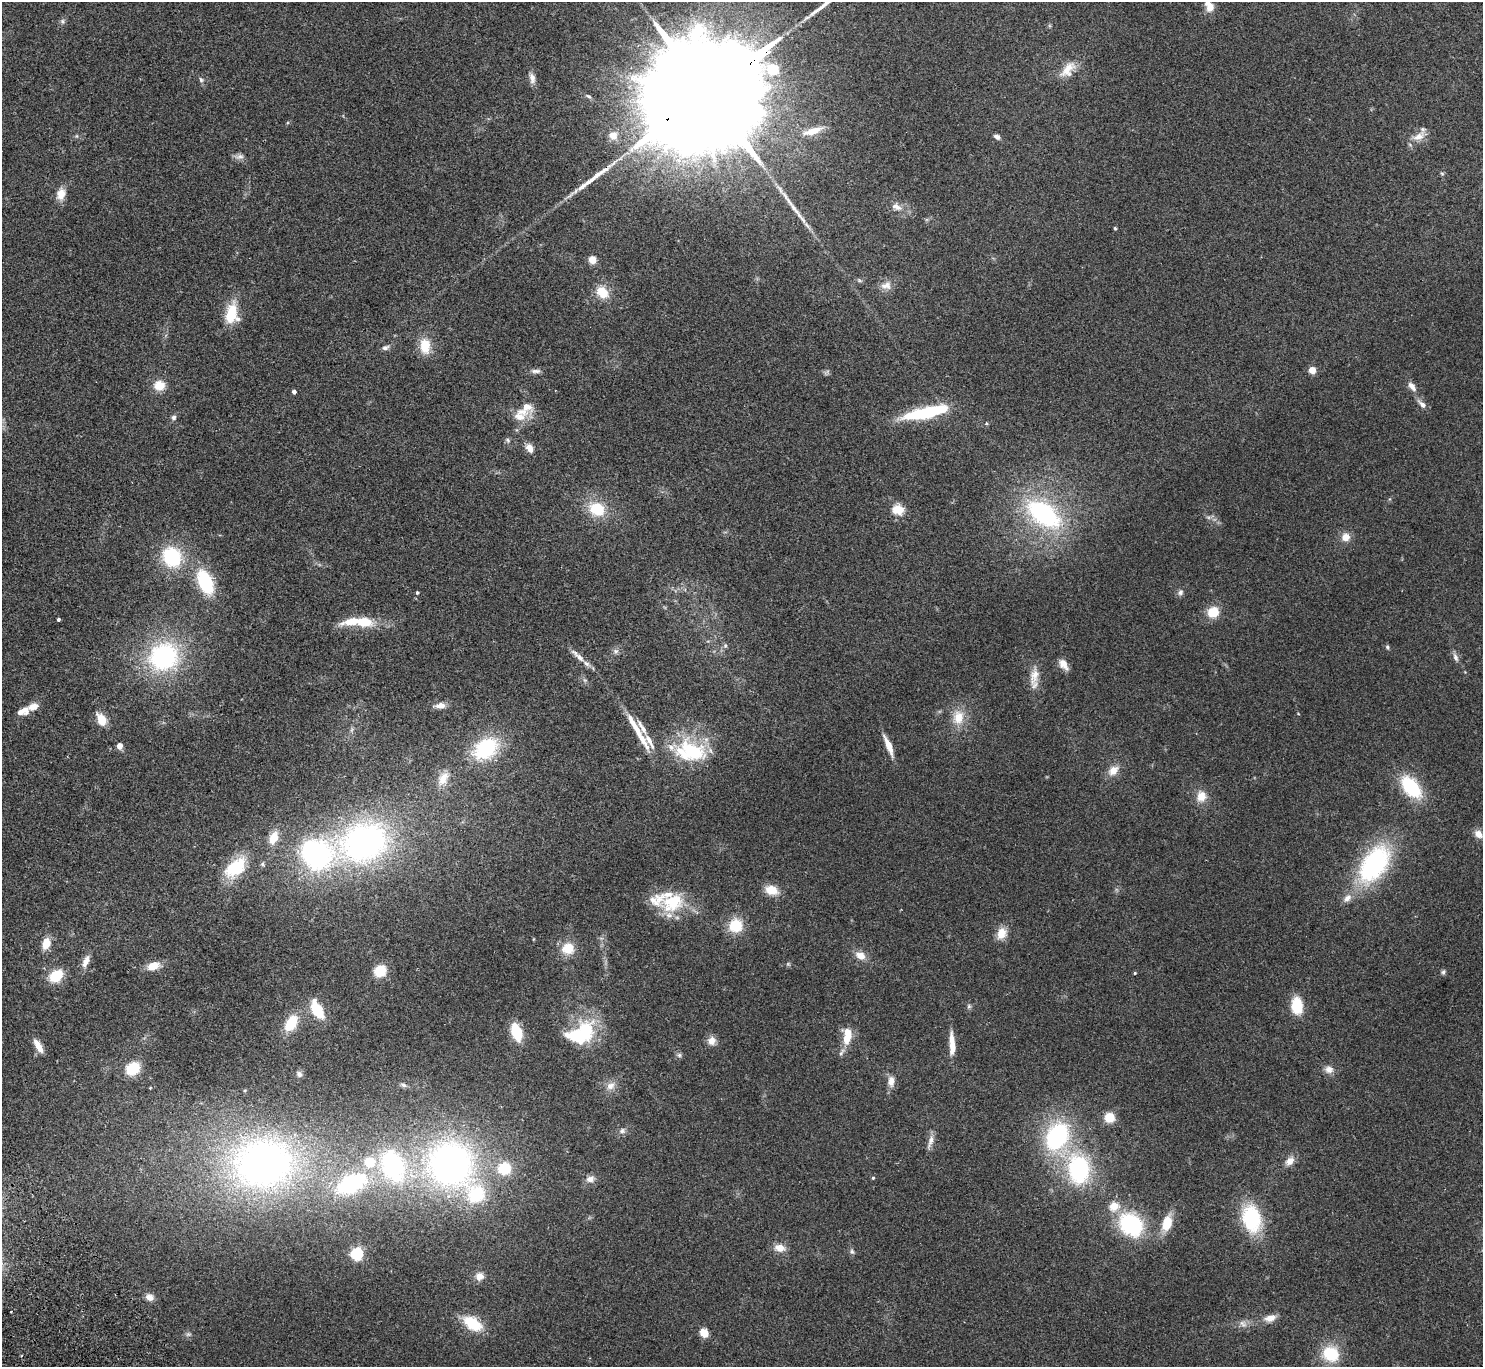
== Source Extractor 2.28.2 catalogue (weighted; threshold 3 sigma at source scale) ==
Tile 7 of 4 x 4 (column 3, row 2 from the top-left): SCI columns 3012-4492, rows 2932-4296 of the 6025 x 5999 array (HDU 1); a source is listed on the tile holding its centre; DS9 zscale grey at full resolution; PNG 1485 x 1369 px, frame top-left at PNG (2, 2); no overlay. Shown black and unused: <1% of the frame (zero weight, under 2 of 3 exposures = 3% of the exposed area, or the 3 px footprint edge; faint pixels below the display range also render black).
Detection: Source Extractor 2.28.2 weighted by HDU 2 'WHT'; one run over the whole footprint, this tile lists its part. Background 0.0987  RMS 0.0088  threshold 0.0396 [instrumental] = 3 sigma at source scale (4.5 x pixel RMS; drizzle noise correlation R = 1.50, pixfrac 1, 0.05/0.05 arcsec/px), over >= 5 px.
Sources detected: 161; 4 too faint to see at this stretch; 1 inside a brighter object's white glare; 5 long thin detections or spike segments (spike, bleed or trail) — not listed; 16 inside a brighter listed object's ellipse — not listed separately; the other 135 listed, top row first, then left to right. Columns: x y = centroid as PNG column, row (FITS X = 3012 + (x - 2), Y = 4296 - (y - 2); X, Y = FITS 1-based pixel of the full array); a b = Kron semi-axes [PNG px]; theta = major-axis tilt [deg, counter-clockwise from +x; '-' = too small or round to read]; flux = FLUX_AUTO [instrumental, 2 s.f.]
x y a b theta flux
1209 6 16 9 -65 9.9
62 21 7 7 - 2.2
1068 69 25 13 49 14
532 78 15 7 -77 5.4
201 80 8 6 -57 2
708 92 71 22 34 69000
588 96 9 5 -29 1.9
813 131 28 9 18 15
613 135 11 10 - 7.3
76 136 6 4 -90 1.1
997 136 7 5 -31 3.3
1418 136 20 10 30 10
239 157 14 7 3 3.9
1442 174 6 5 - 1.2
61 194 16 11 77 9.6
896 207 16 9 -23 6.9
1115 228 5 4 - 0.99
592 260 5 5 - 27
886 285 15 11 14 7.4
602 292 18 13 -45 15
231 313 28 14 79 25
425 346 21 13 -86 17
385 347 11 6 19 3
1312 370 4 4 - 22
536 371 14 5 -2 3.4
159 385 12 11 - 13
1412 386 14 7 -51 5.6
294 392 4 4 - 2.8
1422 404 15 6 -45 4.9
926 412 42 9 13 79
519 416 25 12 3 12
174 417 7 7 - 2.3
508 440 8 5 -43 1.9
529 448 10 7 -58 7.4
597 509 18 14 -26 30
898 510 14 12 -11 13
1043 514 46 26 -35 120
1208 517 7 4 -18 1.7
1345 537 11 10 - 7.9
172 557 19 17 -58 58
205 582 23 13 -67 55
417 592 4 3 - 1.2
1180 592 9 7 60 2.9
1213 612 12 11 - 18
58 619 3 3 - 2
364 622 17 9 -8 22
725 645 7 5 70 1.8
1387 647 7 5 -74 1.4
616 651 8 7 - 2.8
164 656 29 26 21 120
1455 657 13 6 -69 3.5
580 658 12 6 -51 5.2
1063 664 15 8 -54 6.9
1034 676 26 12 80 12
440 705 13 8 5 6.1
23 711 16 9 16 7.5
958 717 20 15 81 17
101 719 15 9 -63 13
642 727 22 6 -59 6.6
119 746 5 5 - 8.8
889 746 24 6 -67 11
486 748 23 17 35 74
690 751 45 27 -11 64
1113 770 15 10 42 9.4
443 778 20 12 61 13
1411 787 23 13 -50 58
1201 796 13 11 89 11
1478 834 11 8 -42 6.9
273 838 18 11 64 13
364 842 107 42 16 320
1374 864 41 23 57 130
235 867 32 18 42 39
771 890 16 11 -19 13
1347 898 14 9 45 6.4
673 902 35 23 27 41
735 926 12 12 - 28
1002 933 15 12 74 10
46 943 13 9 72 12
568 948 14 13 - 18
860 955 14 10 -26 8.3
86 961 15 7 68 7.2
153 966 15 9 19 12
380 971 10 9 - 23
1443 972 7 6 - 1.9
1135 973 4 4 - 0.79
56 976 13 10 40 26
969 1006 6 5 - 1.7
1297 1006 14 9 -84 28
317 1010 15 8 -57 34
291 1023 18 11 58 26
586 1030 21 16 -86 50
516 1032 15 8 -73 32
847 1036 19 10 86 18
712 1041 10 9 - 7
952 1044 27 6 -88 12
38 1046 18 7 -60 9.2
679 1055 7 6 - 2.1
133 1068 13 11 37 29
1329 1069 11 10 - 5.7
299 1074 8 7 - 3
891 1081 13 8 86 7.2
403 1085 9 6 -28 2.2
611 1086 14 10 29 6.9
150 1088 5 3 - 0.74
245 1090 4 3 - 0.8
1109 1117 10 9 - 15
622 1131 10 8 25 3.4
1057 1136 27 20 63 110
930 1141 21 6 72 5.4
1290 1161 14 9 47 7.1
369 1162 11 10 - 19
263 1164 64 52 5 390
450 1164 49 45 -33 360
393 1166 27 19 -69 120
504 1168 12 12 - 29
1079 1169 28 20 -85 110
873 1178 5 4 - 1.1
590 1179 11 9 14 5.1
351 1184 28 15 28 91
1114 1206 5 5 - 31
1252 1219 26 17 -76 67
1167 1223 16 9 75 21
1131 1224 22 18 -41 85
780 1248 15 9 -11 8.2
852 1252 7 5 -73 2
357 1254 5 5 - 140
479 1276 10 9 - 6.3
149 1297 10 9 - 5.3
11 1312 2 2 - 0.68
1270 1318 15 9 13 7.5
472 1323 20 12 -34 32
1243 1324 12 8 -47 4.3
704 1333 9 7 -49 9.3
188 1334 8 5 19 2.1
1330 1354 15 13 -29 38
Overlapping masked pixels (flux is a lower limit): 1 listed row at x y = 708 92
Isophote crosses this tile's border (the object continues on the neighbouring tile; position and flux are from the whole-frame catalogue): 1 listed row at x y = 1209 6